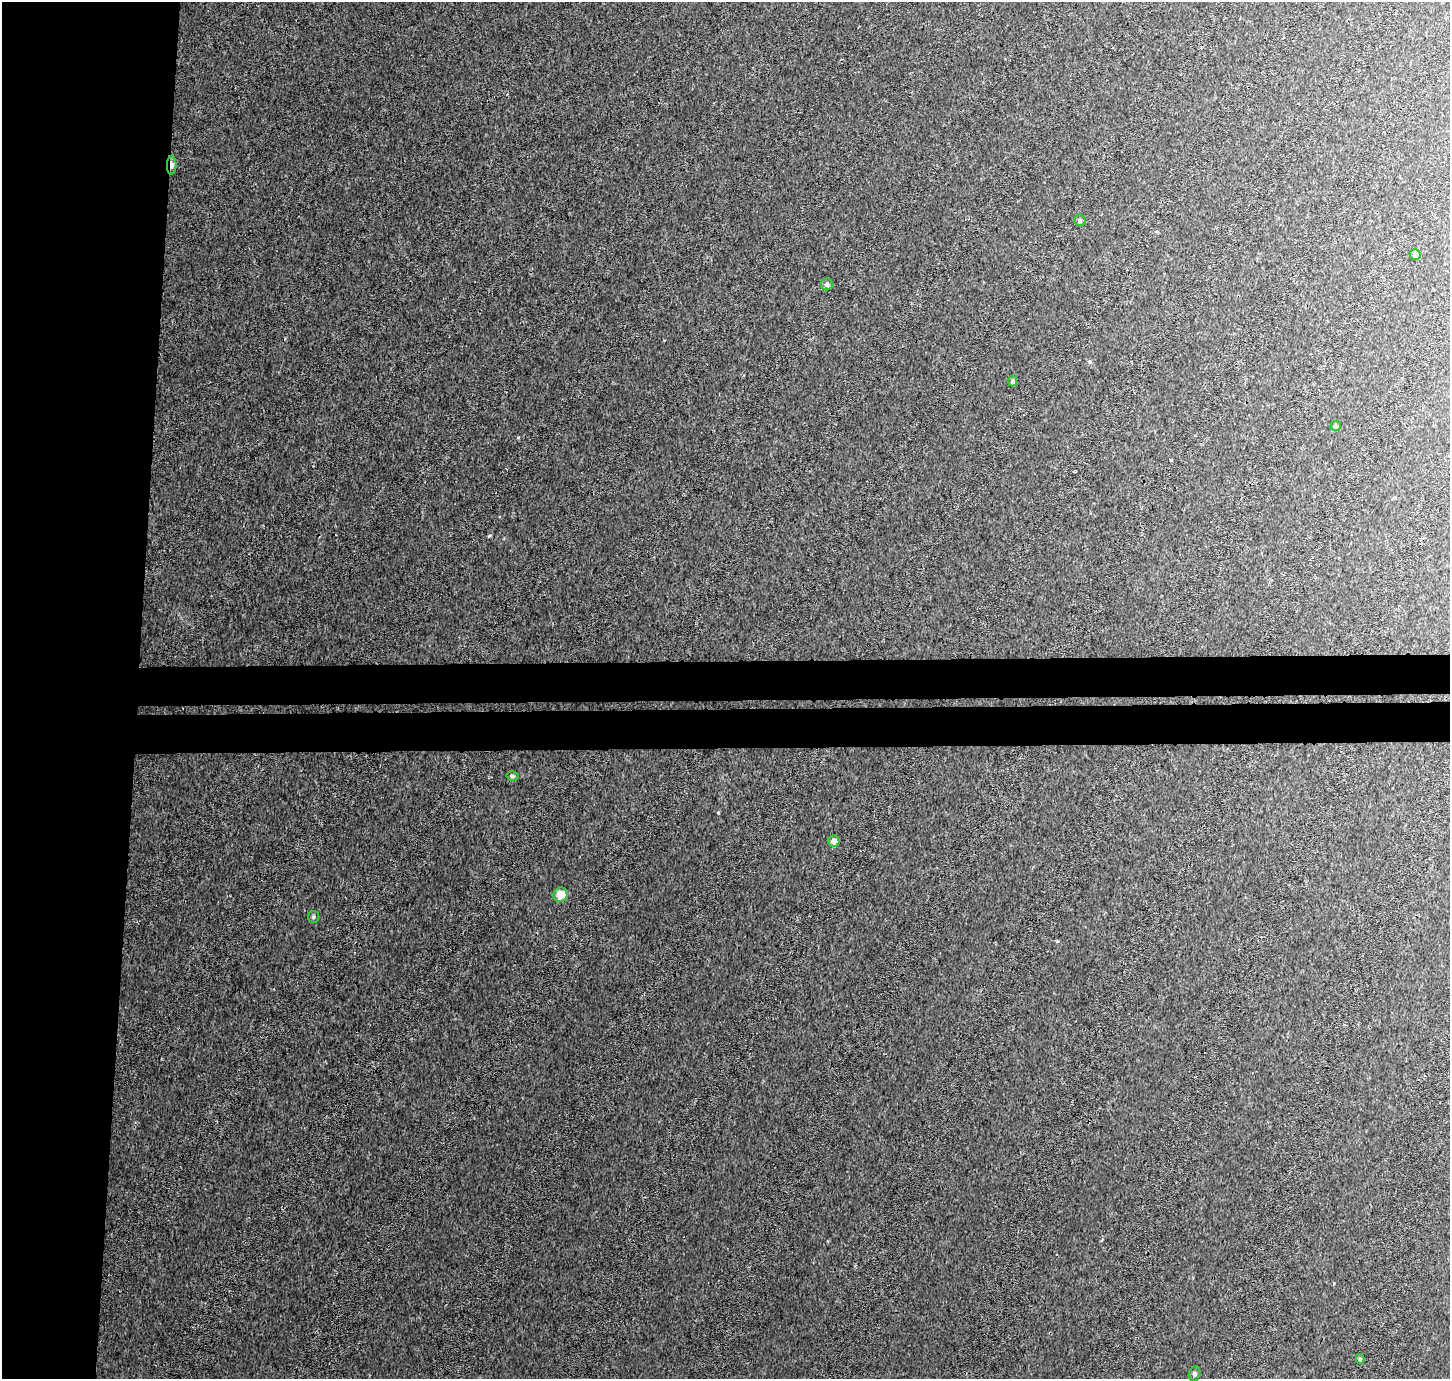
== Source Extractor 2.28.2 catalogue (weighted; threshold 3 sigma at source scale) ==
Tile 4 of 3 x 3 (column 1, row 2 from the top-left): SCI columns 4-1451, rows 1636-3012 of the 4359 x 4647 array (HDU 1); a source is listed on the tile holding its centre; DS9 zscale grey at full resolution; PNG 1452 x 1381 px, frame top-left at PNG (2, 2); each listed source drawn as its Kron ellipse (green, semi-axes under 4 px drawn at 4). Shown black and unused: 15% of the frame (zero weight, under 3 of 4 exposures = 4% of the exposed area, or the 3 px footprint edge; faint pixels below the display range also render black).
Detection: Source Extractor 2.28.2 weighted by HDU 2 'WHT'; one run over the whole footprint, this tile lists its part. Background 0.0037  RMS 0.0023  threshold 0.0104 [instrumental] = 3 sigma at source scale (4.5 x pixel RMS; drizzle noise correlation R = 1.50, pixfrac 1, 0.0396/0.0396 arcsec/px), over >= 5 px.
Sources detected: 12; all 12 listed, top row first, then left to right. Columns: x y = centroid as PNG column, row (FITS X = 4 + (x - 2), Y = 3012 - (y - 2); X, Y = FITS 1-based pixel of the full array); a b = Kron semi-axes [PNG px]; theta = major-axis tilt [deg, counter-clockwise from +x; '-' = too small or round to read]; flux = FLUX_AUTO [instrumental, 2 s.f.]
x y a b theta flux
172 165 9 4 89 0.89
1080 220 6 5 - 0.51
1415 255 5 5 - 0.69
827 284 6 6 - 0.59
1013 381 5 4 - 0.4
1336 426 5 5 - 0.41
512 776 6 4 -13 0.38
834 841 5 5 - 1.3
561 895 7 7 - 2.7
314 917 6 5 - 0.39
1360 1359 5 4 - 0.33
1195 1374 7 5 71 0.43
Overlapping masked pixels (flux is a lower limit): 1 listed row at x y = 172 165